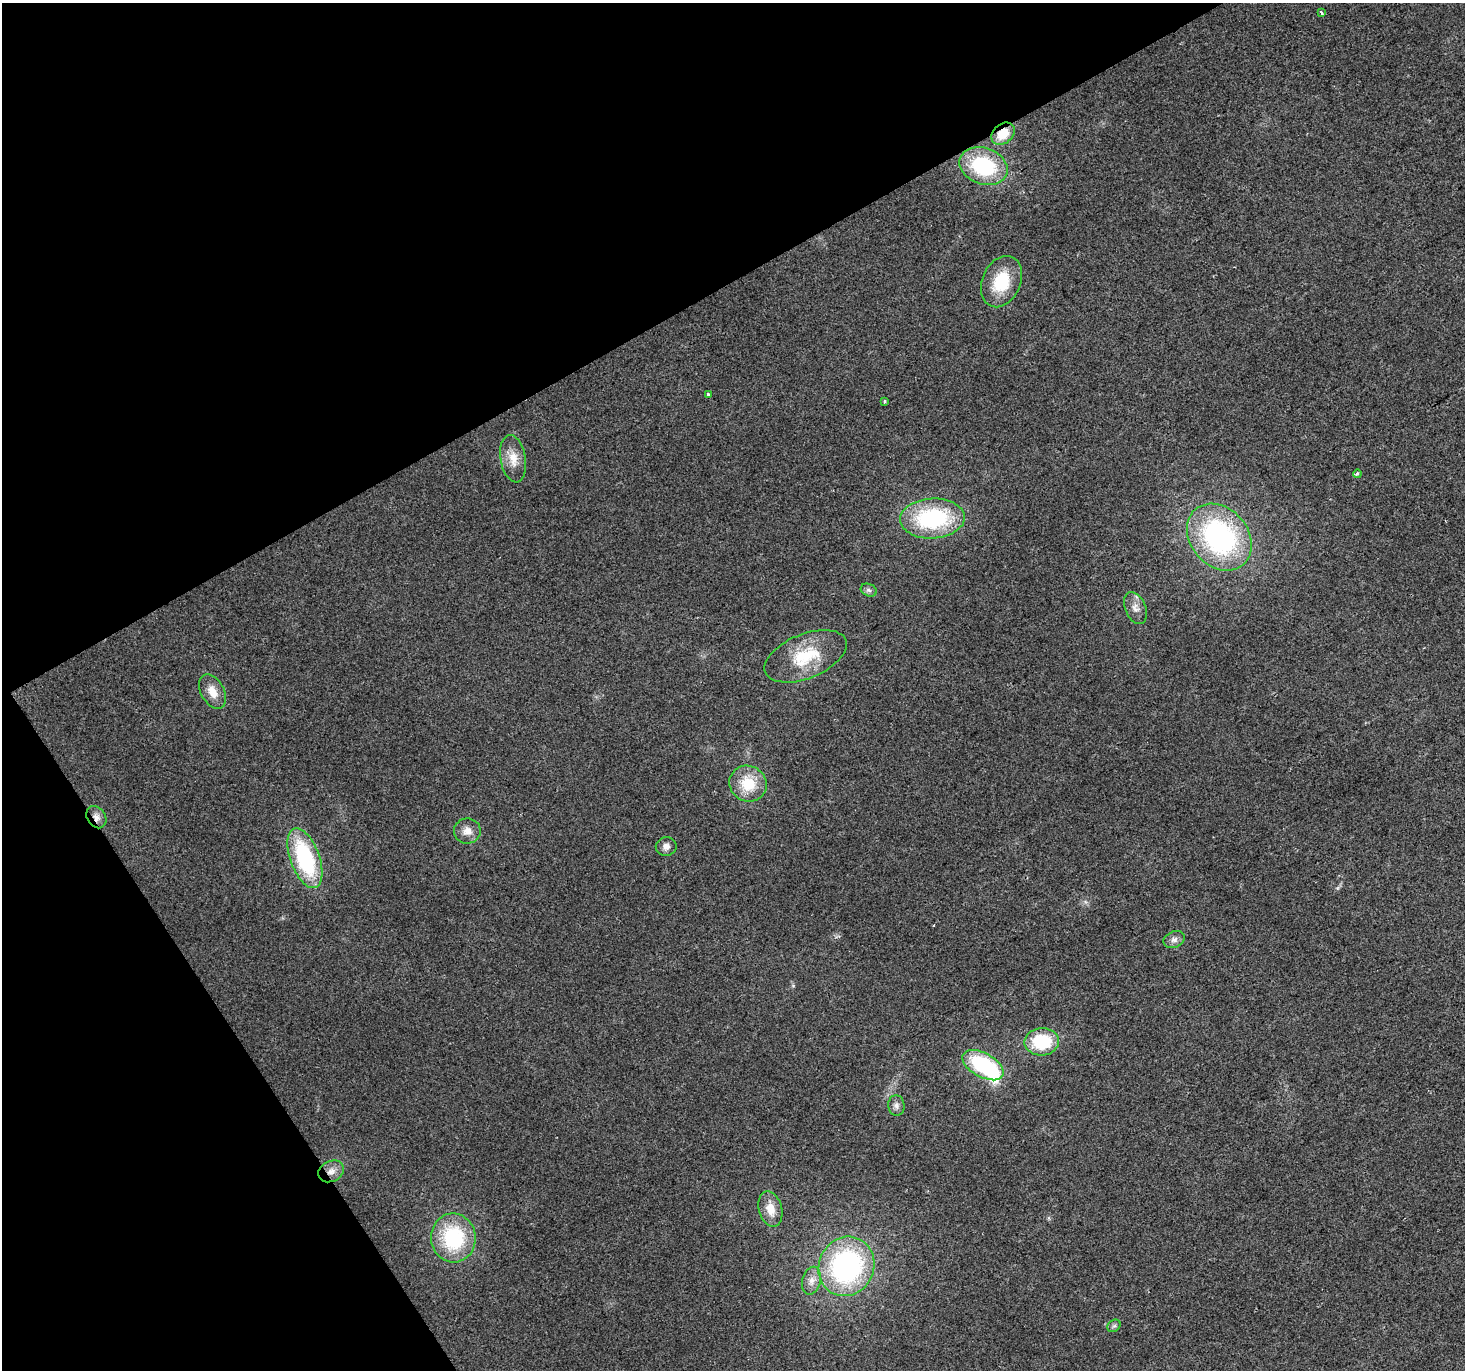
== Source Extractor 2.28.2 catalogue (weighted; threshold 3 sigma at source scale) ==
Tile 5 of 4 x 4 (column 1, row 2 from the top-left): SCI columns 3-1465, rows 2909-4276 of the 5854 x 5756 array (HDU 1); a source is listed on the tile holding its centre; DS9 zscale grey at full resolution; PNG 1467 x 1372 px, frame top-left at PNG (2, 3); each listed source drawn as its Kron ellipse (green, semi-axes under 4 px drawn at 4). Shown black and unused: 29% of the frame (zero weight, under 2 of 3 exposures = <1% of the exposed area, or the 3 px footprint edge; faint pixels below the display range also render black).
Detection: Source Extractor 2.28.2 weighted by HDU 2 'WHT'; one run over the whole footprint, this tile lists its part. Background 0.0237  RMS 0.0063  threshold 0.0281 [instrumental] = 3 sigma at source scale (4.5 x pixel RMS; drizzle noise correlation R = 1.50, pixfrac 1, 0.0396/0.0396 arcsec/px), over >= 5 px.
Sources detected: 30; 1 inside a brighter object's white glare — neither listed nor drawn; the other 29 listed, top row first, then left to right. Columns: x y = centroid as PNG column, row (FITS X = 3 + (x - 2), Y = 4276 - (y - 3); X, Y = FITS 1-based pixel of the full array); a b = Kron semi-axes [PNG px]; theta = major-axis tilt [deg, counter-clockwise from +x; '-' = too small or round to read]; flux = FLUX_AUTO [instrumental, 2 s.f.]
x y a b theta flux
1321 13 3 3 - 2.1
1003 134 13 9 39 12
983 166 25 18 -20 51
1001 282 27 19 66 26
708 394 3 3 - 10
885 402 3 3 - 1
513 459 24 12 -80 9.8
1357 474 4 3 - 2.3
932 518 32 20 3 66
1219 537 37 29 -49 130
869 590 8 6 -21 1.8
1135 608 17 10 -67 4.8
806 656 43 22 22 31
213 692 18 11 -61 8.7
748 784 19 17 -32 20
96 817 12 9 -56 4.2
467 831 13 12 - 6
666 847 10 9 - 3.6
305 858 31 14 -70 67
1174 940 11 8 23 3.1
1042 1042 17 13 4 32
983 1065 22 12 -29 60
896 1106 10 8 -84 3
331 1171 13 10 27 5.3
770 1209 18 11 -75 9.3
453 1238 24 22 -84 50
846 1266 30 27 65 130
811 1281 14 9 76 5
1114 1326 7 5 41 1.4
Overlapping masked pixels (flux is a lower limit): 3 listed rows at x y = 1003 134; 96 817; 331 1171